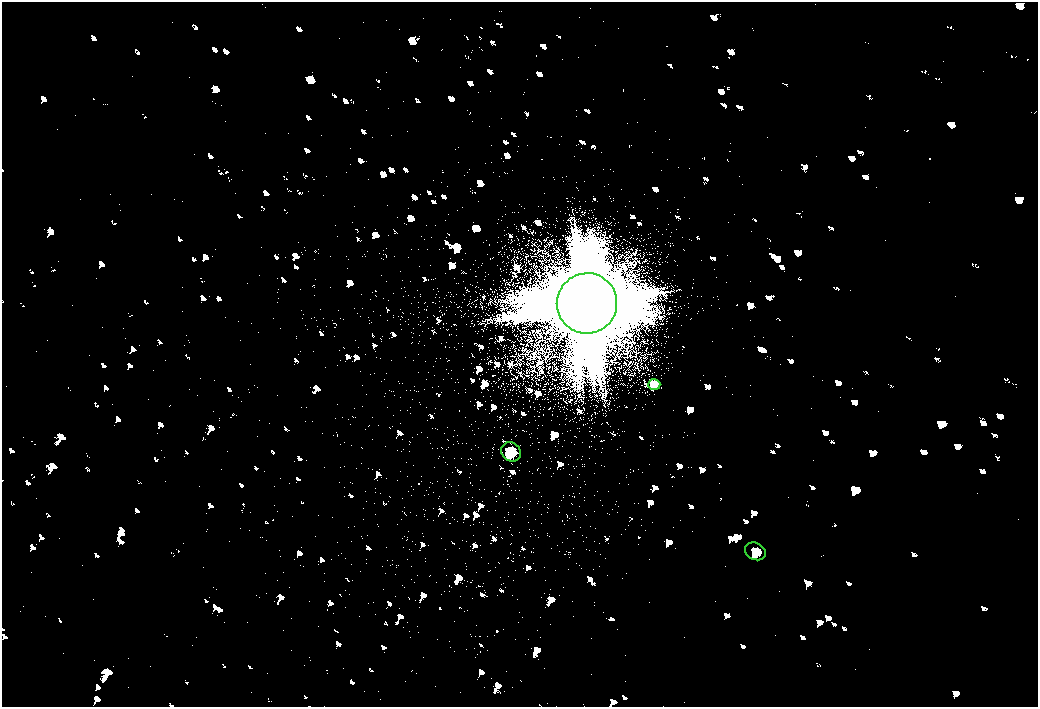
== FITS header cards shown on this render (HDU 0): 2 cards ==
NAXIS1  =                 2072
NAXIS2  =                 1410

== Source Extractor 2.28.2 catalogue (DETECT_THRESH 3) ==
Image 2072 x 1410 px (HDU 0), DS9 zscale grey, zoomed out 1/2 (1 PNG px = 2 x 2 image px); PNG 1040 x 709 px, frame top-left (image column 1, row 1410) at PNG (2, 2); each listed source drawn as its Kron ellipse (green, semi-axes under 4 px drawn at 4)
Background 80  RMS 28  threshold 83.2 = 3 sigma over >= 5 px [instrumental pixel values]
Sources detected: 4; all 4 listed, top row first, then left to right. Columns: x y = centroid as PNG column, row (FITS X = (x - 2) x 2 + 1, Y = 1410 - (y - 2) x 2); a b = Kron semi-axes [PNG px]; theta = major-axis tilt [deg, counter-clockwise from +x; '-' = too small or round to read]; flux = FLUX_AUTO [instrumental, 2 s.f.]
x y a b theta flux
587 303 30 30 - 390000
654 384 6 5 - 13000
511 452 10 9 - 34000
755 551 11 8 -28 34000